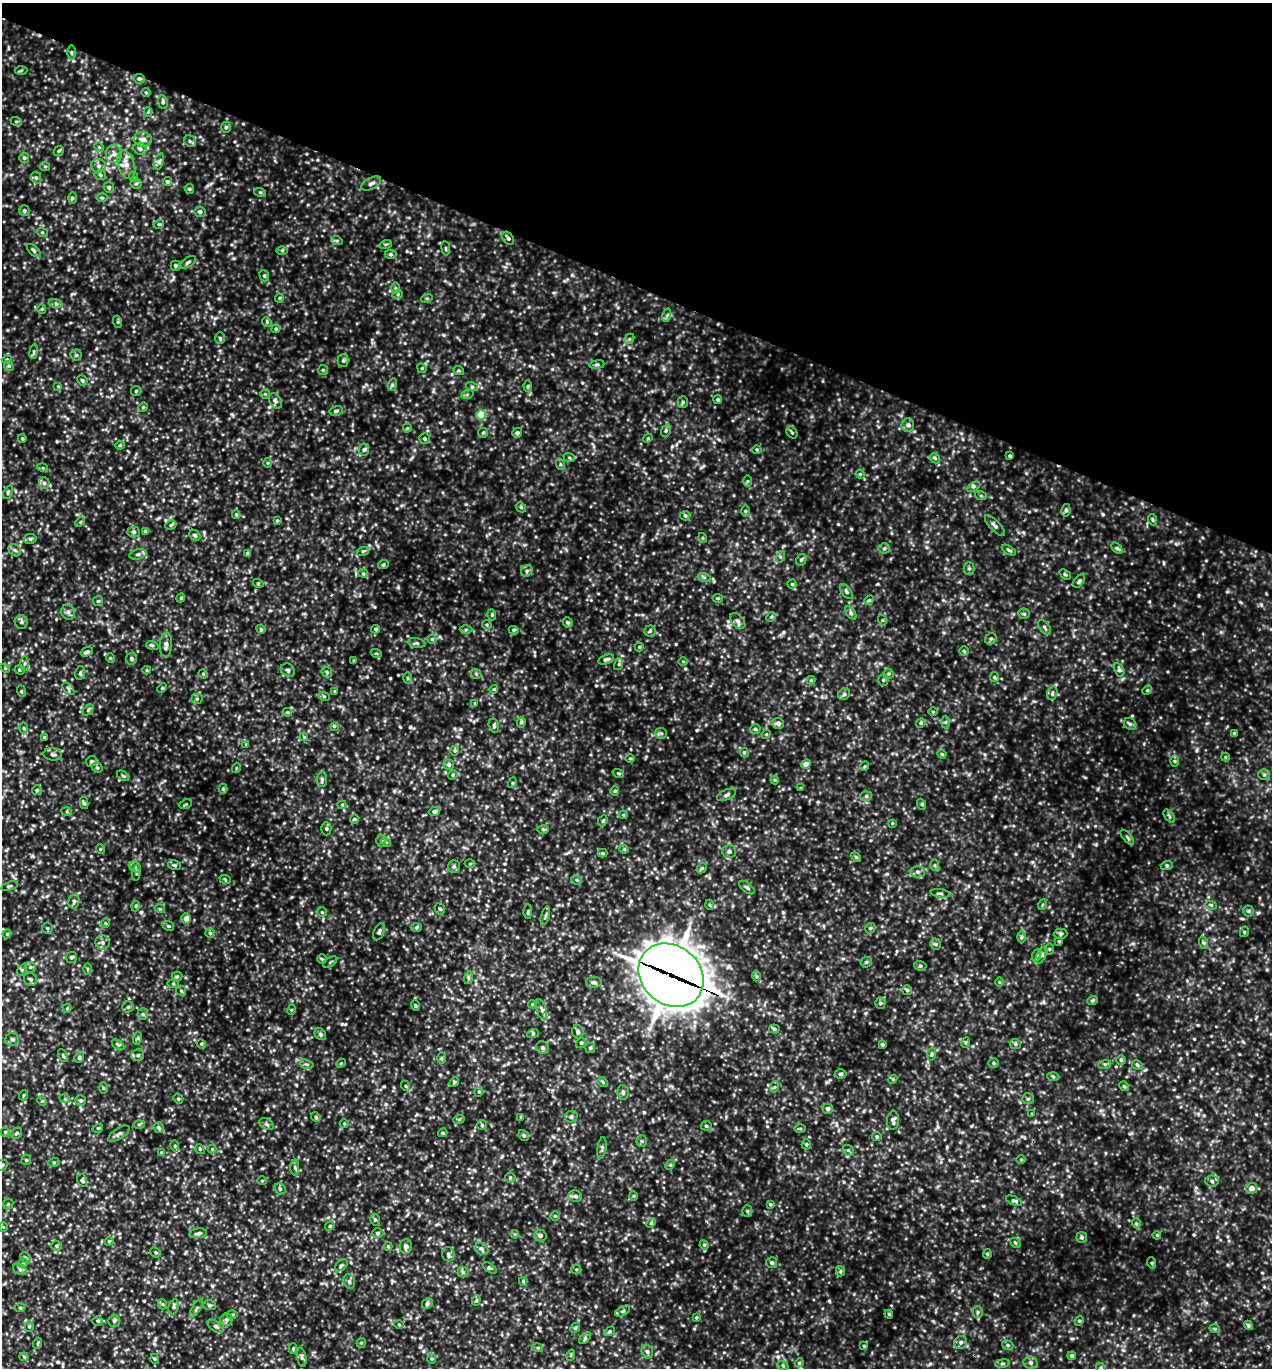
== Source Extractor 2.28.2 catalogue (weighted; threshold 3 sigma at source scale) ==
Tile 2 of 4 x 4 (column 2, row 1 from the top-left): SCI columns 1565-2834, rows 4129-5494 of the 5510 x 5499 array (HDU 1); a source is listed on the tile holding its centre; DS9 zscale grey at full resolution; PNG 1274 x 1370 px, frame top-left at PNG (2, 3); each listed source drawn as its Kron ellipse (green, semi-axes under 4 px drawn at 4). Shown black and unused: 21% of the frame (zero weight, under 3 of 5 exposures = <1% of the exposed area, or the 3 px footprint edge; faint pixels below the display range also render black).
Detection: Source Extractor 2.28.2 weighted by HDU 2 'WHT'; one run over the whole footprint, this tile lists its part. Background 0.362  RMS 0.072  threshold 0.325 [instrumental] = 3 sigma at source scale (4.5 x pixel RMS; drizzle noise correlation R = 1.50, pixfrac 1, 0.05/0.05 arcsec/px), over >= 5 px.
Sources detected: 542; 1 cosmic-ray / hot-pixel residue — neither listed nor drawn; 4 inside a brighter listed object's ellipse — not listed separately; of the other 537, all 500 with FLUX_AUTO >= 6.15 (the completeness limit of this list) listed and drawn (37 fainter detections not listed), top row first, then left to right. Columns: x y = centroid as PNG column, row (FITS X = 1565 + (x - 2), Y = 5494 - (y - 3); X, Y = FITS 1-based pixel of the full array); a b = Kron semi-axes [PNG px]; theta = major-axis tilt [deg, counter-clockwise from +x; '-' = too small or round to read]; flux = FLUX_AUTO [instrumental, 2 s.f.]
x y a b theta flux
71 52 7 3 -90 11
21 70 6 4 3 9.9
139 79 6 5 - 18
146 92 5 3 - 6.6
163 102 7 4 -82 15
148 112 4 4 - 6.4
16 121 6 4 -19 9
226 127 5 5 - 13
143 139 9 7 -5 40
190 141 6 5 - 12
99 147 5 4 - 7.4
140 149 7 5 -26 21
59 151 5 4 - 9.6
114 154 9 8 - 37
24 158 5 5 - 11
159 161 8 4 70 17
126 165 15 8 -73 59
45 166 5 4 - 9.3
98 166 7 6 - 25
100 175 6 5 - 12
134 177 5 3 - 7.5
36 178 6 4 -68 11
167 182 4 4 - 15
136 184 5 5 - 12
371 184 11 5 29 24
109 187 5 5 - 16
189 189 5 4 - 8.7
260 192 6 4 -18 9.9
72 198 6 4 90 8.8
102 198 5 3 - 7.9
24 211 5 5 - 14
200 212 5 5 - 19
159 224 5 3 - 6.9
42 232 5 3 - 8.4
508 238 7 5 -54 17
337 241 6 4 -18 9.4
386 244 6 3 18 8.2
446 248 7 3 -82 9.5
282 250 6 4 0 11
34 251 8 4 -43 14
390 254 6 4 0 12
188 262 9 4 31 16
175 266 5 5 - 10
264 276 6 4 -67 11
395 288 6 4 -90 9.1
398 294 5 3 - 6.9
279 298 4 4 - 7.3
427 298 6 3 18 7.8
56 304 7 4 -19 15
42 309 5 4 - 9.4
667 315 7 4 73 14
118 322 6 4 -71 9.9
267 322 5 4 - 8.8
276 329 4 3 - 8.5
220 338 6 5 - 11
629 339 6 4 45 10
34 352 7 3 82 11
76 355 5 5 - 12
7 359 5 3 - 7
343 361 6 5 - 13
597 365 7 4 8 11
9 366 5 4 - 8.8
422 368 5 4 - 8.6
323 370 5 5 - 9.9
459 371 5 3 - 7.2
82 380 5 5 - 14
392 385 6 4 72 11
58 386 4 4 - 6.3
528 386 6 4 -85 9.7
472 387 6 4 -18 11
136 391 5 5 - 9.8
265 394 4 4 - 8.6
467 395 6 4 20 11
718 400 4 4 - 10
275 401 8 5 -56 18
683 402 5 5 - 12
143 407 5 4 - 9.7
336 411 7 4 10 15
481 415 5 5 - 160
908 425 7 6 - 24
407 428 4 4 - 7.7
666 431 6 4 70 12
483 433 5 4 - 9.5
517 433 5 4 - 15
792 433 6 5 - 9.5
22 438 4 3 - 6.2
648 438 5 3 - 6.5
425 439 5 5 - 11
120 445 4 4 - 8.1
364 449 6 5 - 13
757 450 4 4 - 8.5
1010 456 4 3 - 11
569 457 6 3 -20 8.4
935 458 5 4 - 11
268 463 5 3 - 7.3
560 464 6 3 -71 10
43 468 5 3 - 7.7
860 474 5 4 - 7.6
748 481 5 3 - 7.8
44 483 6 5 - 17
973 487 7 3 29 13
8 492 7 4 66 10
981 496 6 4 -19 9.4
521 507 5 4 - 9.5
1066 510 6 4 81 15
745 511 5 4 - 8.1
236 515 4 3 - 8.4
685 516 5 4 - 10
1153 520 6 3 -71 9.3
277 521 4 3 - 7.7
80 522 5 4 - 7.8
171 525 6 4 27 11
995 526 13 5 -48 23
145 531 4 4 - 12
134 532 6 5 - 14
195 535 6 4 -43 14
703 538 5 3 - 6.4
30 539 6 5 - 14
884 548 5 5 - 12
1117 548 7 4 -44 13
15 550 7 5 -43 15
1009 550 8 4 -30 12
363 551 6 3 18 9.4
247 553 4 3 - 11
138 554 9 5 14 19
780 557 6 4 72 10
801 560 6 5 - 14
383 565 5 3 - 8
969 568 6 5 - 14
527 571 6 5 - 15
363 573 5 4 - 8
1065 574 6 4 -40 9.3
704 577 6 4 -19 12
1079 581 7 4 51 15
258 583 5 3 - 6.2
792 584 4 4 - 8.6
846 592 8 4 -51 14
181 598 4 4 - 7.5
718 598 5 3 - 8
869 600 5 4 - 9.1
98 601 5 5 - 9.6
68 612 8 6 -57 24
851 613 7 4 -55 14
1024 614 6 5 - 11
492 615 5 3 - 7.2
771 617 5 4 - 8.6
882 620 5 3 - 6.5
738 621 9 6 -48 20
21 622 7 6 - 17
568 622 5 4 - 11
487 625 5 4 - 8.6
1045 627 9 5 -50 16
261 629 5 4 - 9.3
376 629 4 4 - 14
466 630 6 4 1 12
514 630 5 4 - 10
650 631 5 5 - 14
432 639 4 4 - 7.7
991 639 6 5 - 14
416 643 9 4 -11 15
152 645 6 4 -19 9.5
166 645 12 6 87 32
639 647 4 4 - 9
964 651 4 4 - 7.7
87 652 6 3 18 15
376 653 5 3 - 7.2
110 658 5 4 - 8.2
131 659 6 5 - 14
606 659 8 4 18 18
354 660 4 3 - 6.8
683 661 5 3 - 6.4
25 664 7 4 89 14
619 664 6 4 73 9.4
5 668 5 4 - 7.6
20 670 5 4 - 13
147 670 4 4 - 7.6
288 670 7 6 - 15
1119 670 7 4 -62 16
327 672 6 5 - 11
80 673 7 5 76 12
203 674 5 4 - 8.5
476 674 5 4 - 11
889 674 5 4 - 9.9
994 677 5 4 - 9.4
407 678 6 4 -89 8.5
811 680 4 4 - 6.6
883 680 5 5 - 11
162 688 5 3 - 6.7
68 689 7 4 -46 14
494 689 4 3 - 7.2
1147 690 5 4 - 8.1
21 691 6 4 -74 8.8
335 691 4 3 - 7.3
1052 693 7 5 71 14
844 694 6 5 - 15
324 696 6 3 -19 7.9
197 699 5 5 - 11
475 703 4 4 - 6.5
88 710 6 4 46 11
287 712 5 4 - 8.7
933 712 5 3 - 6.2
521 722 5 4 - 12
945 722 6 4 88 12
778 723 6 5 - 25
921 723 5 4 - 9.5
1130 724 7 5 -42 16
334 726 4 4 - 10
494 726 7 5 -75 14
24 728 6 4 -90 9.3
755 729 5 4 - 12
661 733 6 5 - 12
1234 733 4 4 - 7.2
766 734 4 4 - 6.9
44 737 4 4 - 13
304 737 4 3 - 6.3
246 744 4 4 - 6.4
455 751 5 4 - 9.3
744 753 5 4 - 9.5
53 754 9 6 -8 21
942 754 4 4 - 7.6
1225 757 4 4 - 6.6
630 758 5 3 - 7.8
91 761 6 5 - 12
1175 761 6 4 -89 9.3
806 764 5 4 - 46
449 765 5 5 - 17
865 766 5 3 - 6.7
97 768 5 4 - 11
236 768 5 3 - 6.9
618 773 6 3 -18 9.2
453 775 5 4 - 8.3
1264 775 6 5 - 14
123 776 7 3 -36 8.6
322 779 7 5 84 17
775 780 4 4 - 7.5
512 783 5 3 - 7.7
801 788 4 4 - 6.9
223 789 5 4 - 10
37 790 5 5 - 14
615 791 4 4 - 9.2
726 795 10 5 24 19
866 796 6 5 - 13
84 803 6 4 -78 12
186 804 6 3 25 6.7
921 804 5 3 - 9.3
342 805 4 4 - 7.6
435 811 5 4 - 29
67 812 5 3 - 8.3
623 815 4 4 - 7.4
1169 816 7 4 -53 10
354 819 5 4 - 8.4
603 821 6 4 67 10
892 823 4 3 - 6.8
326 829 6 5 - 13
543 829 6 4 -1 8.5
1127 837 9 4 -50 12
381 840 6 5 - 12
386 842 5 4 - 8.3
100 849 5 3 - 7
624 849 4 4 - 7.3
729 852 7 6 - 22
603 853 5 4 - 8.9
856 857 6 3 -44 8.5
470 864 5 3 - 7.2
174 865 6 5 - 12
934 865 6 4 90 11
1167 865 6 4 17 10
454 866 6 5 - 14
135 867 6 5 - 13
702 868 6 4 42 9.6
137 872 8 3 81 8.8
917 872 7 5 -1 20
225 879 6 3 -20 8.2
577 880 5 4 - 11
10 886 8 3 19 8
747 888 9 4 -38 15
940 893 10 3 -8 13
74 901 7 5 76 15
710 905 5 3 - 6.9
1042 905 5 3 - 6.1
1211 905 6 3 -17 8.6
136 906 5 3 - 7.1
160 909 5 3 - 7.9
440 909 6 5 - 12
528 911 7 3 90 9.1
1248 911 5 5 - 11
322 912 5 5 - 8.8
545 916 9 3 75 13
186 919 5 5 - 46
105 923 5 3 - 6.8
168 926 6 4 -21 11
416 927 5 3 - 11
47 928 5 5 - 12
870 928 6 5 - 11
379 932 9 5 66 20
1244 932 5 3 - 6.7
210 933 4 4 - 11
7 934 4 4 - 7.4
1061 934 7 5 2 11
1021 937 6 4 89 12
1059 941 4 3 - 7.5
102 943 7 7 - 23
1204 943 6 4 -71 12
935 944 5 5 - 11
1049 949 5 4 - 8
1037 955 6 4 71 11
1041 955 9 4 62 17
71 957 6 5 - 13
322 959 5 5 - 8
330 962 8 3 34 8.6
866 962 6 5 - 11
920 966 6 5 - 12
30 967 5 5 - 12
87 969 6 4 -89 8.2
22 970 6 4 55 9.5
671 975 35 29 -41 15000
177 976 5 4 - 9.2
756 976 5 3 - 8.4
468 978 6 4 72 11
30 979 7 6 - 18
593 982 8 6 0 24
999 982 5 3 - 6.5
173 984 5 3 - 7.7
907 990 5 5 - 14
181 991 5 4 - 10
1092 1000 5 4 - 12
880 1003 5 5 - 11
532 1004 4 3 - 7.1
415 1006 5 3 - 8.4
128 1007 5 5 - 12
67 1008 4 4 - 6.7
541 1009 11 5 -72 21
291 1010 5 3 - 6.7
143 1014 6 5 - 13
774 1029 5 4 - 12
578 1032 7 6 - 21
533 1033 6 4 19 10
320 1034 6 5 - 14
138 1038 6 4 72 11
12 1039 6 6 - 19
581 1043 5 4 - 12
965 1043 5 3 - 7.6
201 1044 5 4 - 9.1
882 1044 3 3 - 13
1015 1044 6 5 - 14
118 1045 7 3 -36 9.8
542 1048 7 6 - 20
590 1048 5 5 - 11
138 1055 6 6 - 17
931 1055 6 4 82 11
63 1056 7 3 -63 8.2
79 1058 5 4 - 12
442 1058 6 4 90 8
1121 1060 5 5 - 9.3
341 1063 5 4 - 6.8
994 1063 5 4 - 10
307 1064 7 4 -18 13
1105 1064 6 4 17 12
1137 1065 6 4 -30 11
841 1074 6 4 1 13
1053 1077 6 4 -3 9.4
893 1079 5 3 - 6.8
454 1082 5 4 - 9.1
603 1082 5 4 - 9.6
406 1086 5 3 - 6.5
1124 1086 5 4 - 7.9
774 1087 5 3 - 9.8
103 1088 6 4 -88 8.1
479 1092 5 4 - 9.6
623 1092 7 5 -88 19
24 1095 5 3 - 6.7
65 1099 5 3 - 6.6
178 1099 5 4 - 10
1028 1099 6 5 - 13
42 1101 5 4 - 8.1
81 1101 5 5 - 14
828 1109 5 5 - 21
1032 1114 4 3 - 6.4
316 1117 5 4 - 9.9
521 1117 4 4 - 7.8
571 1117 6 5 - 17
459 1119 6 4 19 8.4
893 1120 9 6 85 24
139 1124 6 4 1 11
267 1124 8 5 -27 15
344 1124 4 3 - 6.6
482 1125 5 5 - 12
706 1126 5 4 - 12
98 1128 5 3 - 6.5
158 1128 5 5 - 12
800 1129 6 4 0 8.7
5 1132 5 5 - 9.3
16 1133 6 5 - 12
443 1133 5 4 - 9.2
119 1134 12 5 32 23
524 1135 6 5 - 12
877 1137 5 5 - 9.7
642 1141 5 5 - 12
806 1144 5 4 - 12
175 1146 6 3 -73 8.1
602 1148 11 4 82 16
200 1149 5 4 - 9.3
212 1149 4 4 - 7.6
848 1150 6 4 -42 12
161 1152 4 3 - 6.6
26 1160 5 5 - 11
1021 1160 5 3 - 6.5
54 1162 5 3 - 8.7
2 1165 6 5 - 13
670 1165 5 4 - 8.8
295 1168 8 4 -88 14
510 1178 5 5 - 9.7
82 1180 6 4 -72 12
262 1181 5 3 - 6.6
1212 1181 6 5 - 18
1252 1188 6 5 - 42
280 1189 6 5 - 14
575 1196 7 5 -11 22
634 1196 5 3 - 7.7
1014 1201 9 4 -22 15
8 1204 6 5 - 11
770 1204 4 4 - 9.5
747 1211 5 5 - 10
555 1216 5 5 - 9
375 1220 6 4 -76 13
651 1223 6 3 45 9.3
1136 1223 5 3 - 8.9
330 1226 5 4 - 9.2
3 1227 5 4 - 7.9
198 1233 9 5 8 19
378 1233 6 4 0 14
515 1234 4 4 - 7.1
540 1235 6 6 - 19
1157 1235 4 3 - 7.9
1082 1237 5 5 - 14
109 1241 4 4 - 8
1015 1243 6 3 -44 9
704 1245 5 4 - 9.8
56 1246 5 5 - 11
388 1246 4 4 - 7.8
406 1246 7 6 - 24
481 1249 7 5 -34 18
156 1252 5 4 - 11
448 1254 7 6 - 19
987 1254 5 4 - 8.1
26 1258 6 4 -46 12
23 1263 5 4 - 8.2
772 1263 5 5 - 19
1152 1263 5 3 - 7.3
341 1265 7 4 40 13
490 1268 8 4 -34 12
20 1269 7 5 -31 15
576 1269 5 4 - 9.8
840 1271 5 4 - 11
463 1272 5 5 - 12
349 1281 7 5 -75 18
523 1281 4 4 - 7.5
476 1300 5 4 - 9.4
162 1304 5 3 - 6.6
427 1304 6 5 - 14
210 1305 6 5 - 12
174 1307 8 5 77 13
20 1308 5 3 - 8.1
196 1308 10 4 58 15
623 1311 8 4 28 15
978 1312 5 5 - 14
232 1314 5 3 - 8.5
889 1314 4 4 - 7.9
696 1317 4 3 - 7.5
227 1319 6 6 - 18
98 1321 5 4 - 13
114 1321 6 6 - 16
1079 1321 5 4 - 9.2
399 1324 4 4 - 7.8
1248 1325 5 4 - 12
216 1326 9 5 -31 20
29 1327 5 4 - 11
575 1328 5 4 - 8.8
1215 1329 5 3 - 7.6
610 1331 6 3 32 8.9
585 1338 7 4 47 12
961 1342 7 6 - 21
38 1343 5 3 - 8
361 1343 5 4 - 8.8
1008 1345 6 4 -22 12
864 1346 4 3 - 6.6
293 1348 5 4 - 8.6
538 1348 5 3 - 8.7
647 1351 7 5 -74 17
571 1355 6 3 73 7
1072 1356 4 4 - 13
24 1357 4 4 - 7.2
302 1357 9 4 -80 15
155 1359 5 3 - 7.4
431 1359 5 3 - 8.2
799 1363 4 3 - 7.2
1002 1363 7 3 8 11
1030 1363 7 6 - 17
783 1366 6 3 -21 9.7
1101 1368 5 4 - 9.7
Overlapping masked pixels (flux is a lower limit): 2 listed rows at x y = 139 79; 671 975
Isophote crosses this tile's border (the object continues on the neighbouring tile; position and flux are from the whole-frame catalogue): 3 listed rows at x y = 2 1165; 1030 1363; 1101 1368
Unlisted compact peaks at least as high as the median listed source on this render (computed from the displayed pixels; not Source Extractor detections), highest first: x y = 141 912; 342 1024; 1103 514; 829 1301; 697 730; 1247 868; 563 635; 783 632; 572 275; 410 727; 1258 913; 747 1168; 1096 844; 644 1112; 1149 602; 1016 854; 1002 482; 653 553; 528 1173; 1119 1226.